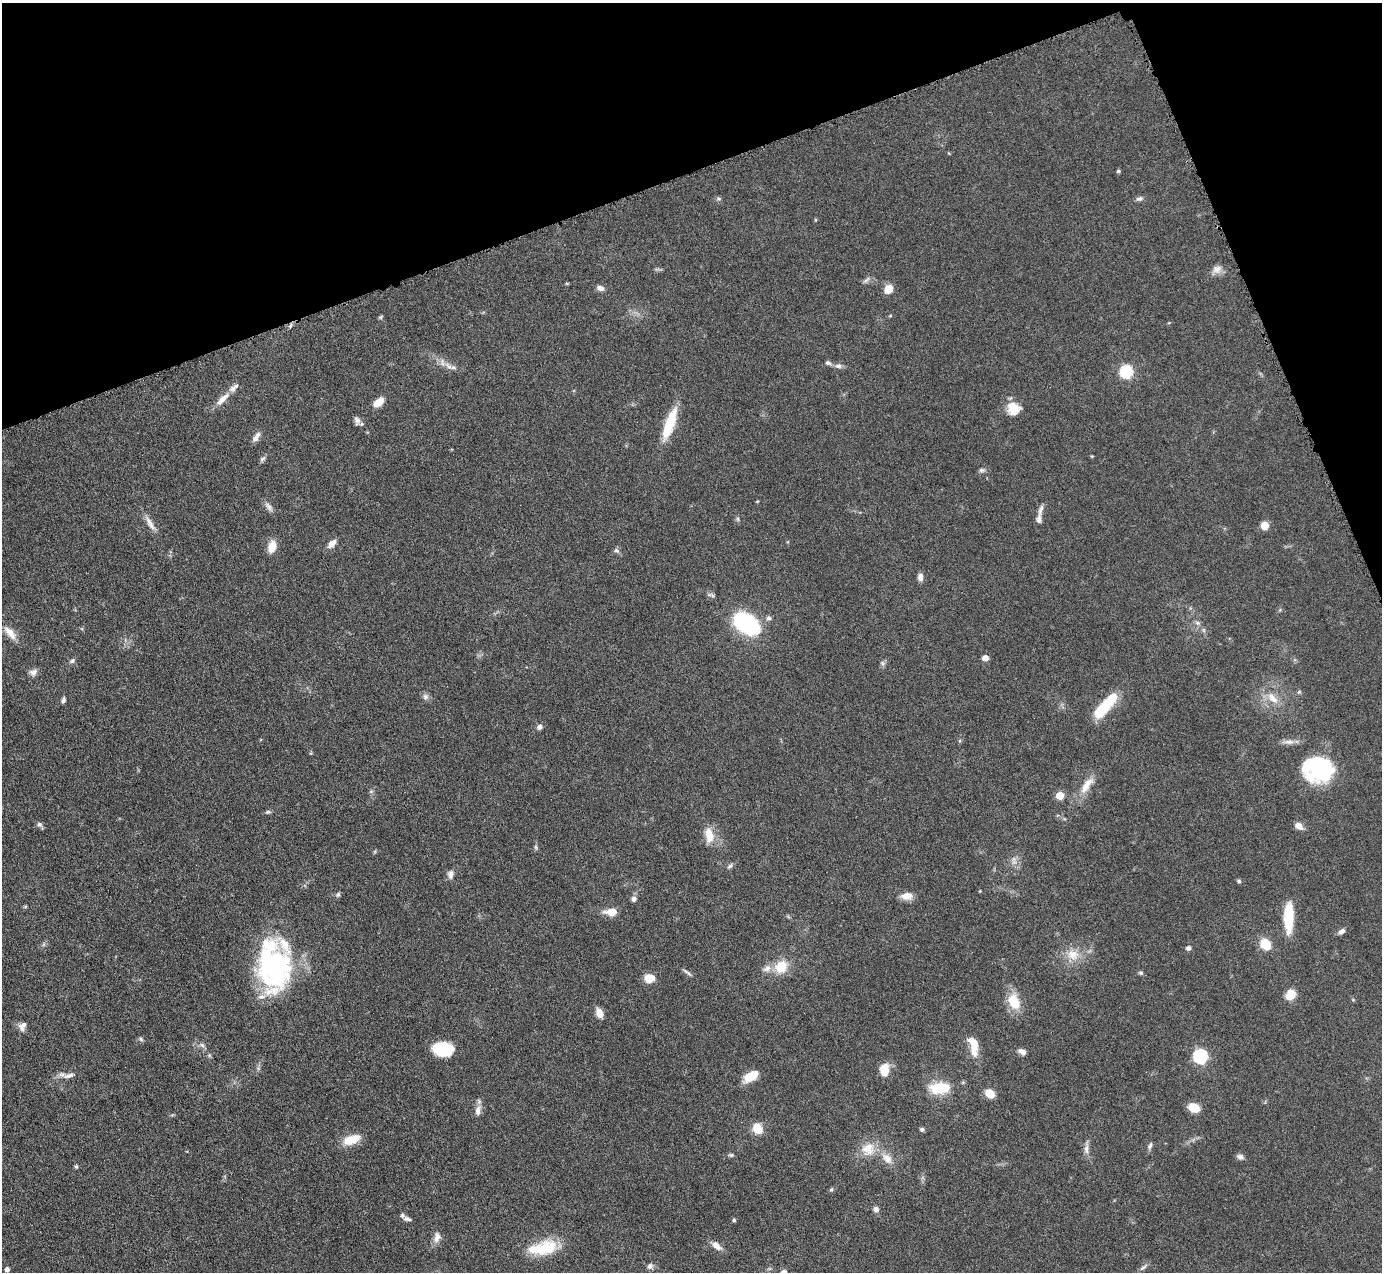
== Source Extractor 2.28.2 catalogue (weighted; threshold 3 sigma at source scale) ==
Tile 3 of 4 x 4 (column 3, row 1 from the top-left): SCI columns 2766-4145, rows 4094-5363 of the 5530 x 5515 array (HDU 1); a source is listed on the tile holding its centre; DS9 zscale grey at full resolution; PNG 1384 x 1274 px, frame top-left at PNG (2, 3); no overlay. Shown black and unused: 18% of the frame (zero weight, under 4 of 8 exposures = <1% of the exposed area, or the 3 px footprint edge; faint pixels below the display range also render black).
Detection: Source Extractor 2.28.2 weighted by HDU 2 'WHT'; one run over the whole footprint, this tile lists its part. Background 0.0476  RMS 0.0039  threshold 0.0158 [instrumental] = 3 sigma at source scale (4.09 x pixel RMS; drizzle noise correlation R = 1.36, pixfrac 0.8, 0.05/0.05 arcsec/px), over >= 5 px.
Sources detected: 114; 1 inside a brighter object's white glare — not listed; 6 inside a brighter listed object's ellipse — not listed separately; the other 107 listed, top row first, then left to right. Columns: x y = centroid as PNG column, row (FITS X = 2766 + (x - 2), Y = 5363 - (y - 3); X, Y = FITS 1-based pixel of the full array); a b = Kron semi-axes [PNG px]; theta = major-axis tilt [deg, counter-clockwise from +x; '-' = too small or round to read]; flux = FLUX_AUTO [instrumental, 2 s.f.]
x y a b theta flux
1118 171 4 4 - 0.59
719 199 6 4 -1 0.55
1139 199 9 6 16 1
1217 269 13 10 21 2.4
866 280 11 4 40 0.86
600 288 9 6 -21 1.6
888 289 8 7 - 5.1
380 317 5 5 - 0.5
828 363 8 5 -25 0.93
448 366 14 6 -45 2.1
838 366 10 6 -6 1.3
1126 372 6 6 - 41
222 399 20 7 44 3.7
379 402 12 7 37 4.3
1013 408 16 15 - 5.8
357 420 11 7 -82 1.5
670 423 37 10 70 13
256 437 14 6 59 1.8
262 459 9 4 36 0.8
981 470 8 6 -14 0.79
268 507 12 6 -60 1.6
738 519 6 4 -72 0.52
1039 519 13 7 87 1.7
150 523 23 6 -59 2.7
1265 526 7 7 - 3.9
332 544 13 7 45 2.2
272 546 15 9 75 3.9
616 550 8 5 -17 0.75
920 577 9 6 -87 1.8
768 618 7 6 - 1
1197 623 7 5 -21 0.94
747 624 17 11 -35 54
10 633 22 8 -51 3.6
985 658 6 5 - 2.5
72 661 7 5 71 0.82
882 663 7 4 -71 0.69
33 672 10 8 22 1.7
1299 692 5 4 - 0.48
425 696 8 8 - 1.2
1273 698 18 9 -42 4.2
63 700 7 5 75 0.83
1104 709 32 12 48 13
540 727 7 6 - 1.2
1289 742 14 6 -3 2
1319 768 31 24 -19 35
1086 785 28 10 55 5.2
1060 796 5 5 - 7.3
268 812 8 5 15 0.67
39 824 8 6 -43 0.96
1299 826 10 7 -37 2.4
709 835 20 10 -78 5.4
536 847 7 4 -89 0.6
730 866 8 5 36 0.8
451 875 12 6 88 1.5
1239 881 6 4 -17 0.62
338 894 7 5 63 0.66
907 896 13 9 2 3.3
634 899 7 6 - 1.2
25 907 5 3 - 0.39
611 912 11 6 0 5.5
1289 917 32 10 89 12
1342 931 9 6 25 1.3
1265 944 10 9 - 7.8
1189 948 6 6 - 0.99
1073 955 16 14 -32 5.5
273 966 54 33 -83 67
781 967 19 17 47 7.3
687 972 15 3 -39 0.91
1141 973 6 5 - 0.61
649 978 11 9 4 4.3
1290 995 11 8 54 5.6
1014 1002 19 12 -63 8.8
599 1013 10 7 -70 3.1
23 1026 12 8 51 1.8
141 1039 7 4 -46 0.57
202 1045 8 4 -45 0.87
973 1046 26 11 -77 5.9
444 1048 18 17 - 11
1022 1051 10 6 -23 1.6
1200 1056 7 6 - 56
884 1070 16 10 87 4.6
69 1076 19 7 12 2.3
751 1076 16 8 31 7.4
940 1088 27 14 4 10
990 1093 9 7 -37 5.2
1194 1108 9 7 -26 7.4
478 1110 12 7 89 2.3
757 1128 10 8 -59 6.6
922 1129 5 5 - 0.79
351 1140 18 9 20 7.3
1150 1146 9 5 70 0.88
868 1149 19 17 45 6.7
1086 1149 13 6 -87 1.7
731 1155 7 5 -7 0.61
1240 1157 9 6 -21 1.2
887 1158 18 10 -51 4
76 1167 5 5 - 0.52
831 1190 6 4 51 0.55
876 1209 7 6 - 1.2
407 1219 11 6 -19 1.3
734 1220 4 4 - 0.57
437 1237 15 8 76 2.3
717 1246 15 8 -40 2.5
543 1249 33 18 24 13
650 1266 7 7 - 1.3
1143 1267 12 5 36 0.99
7 1269 4 4 - 1.4